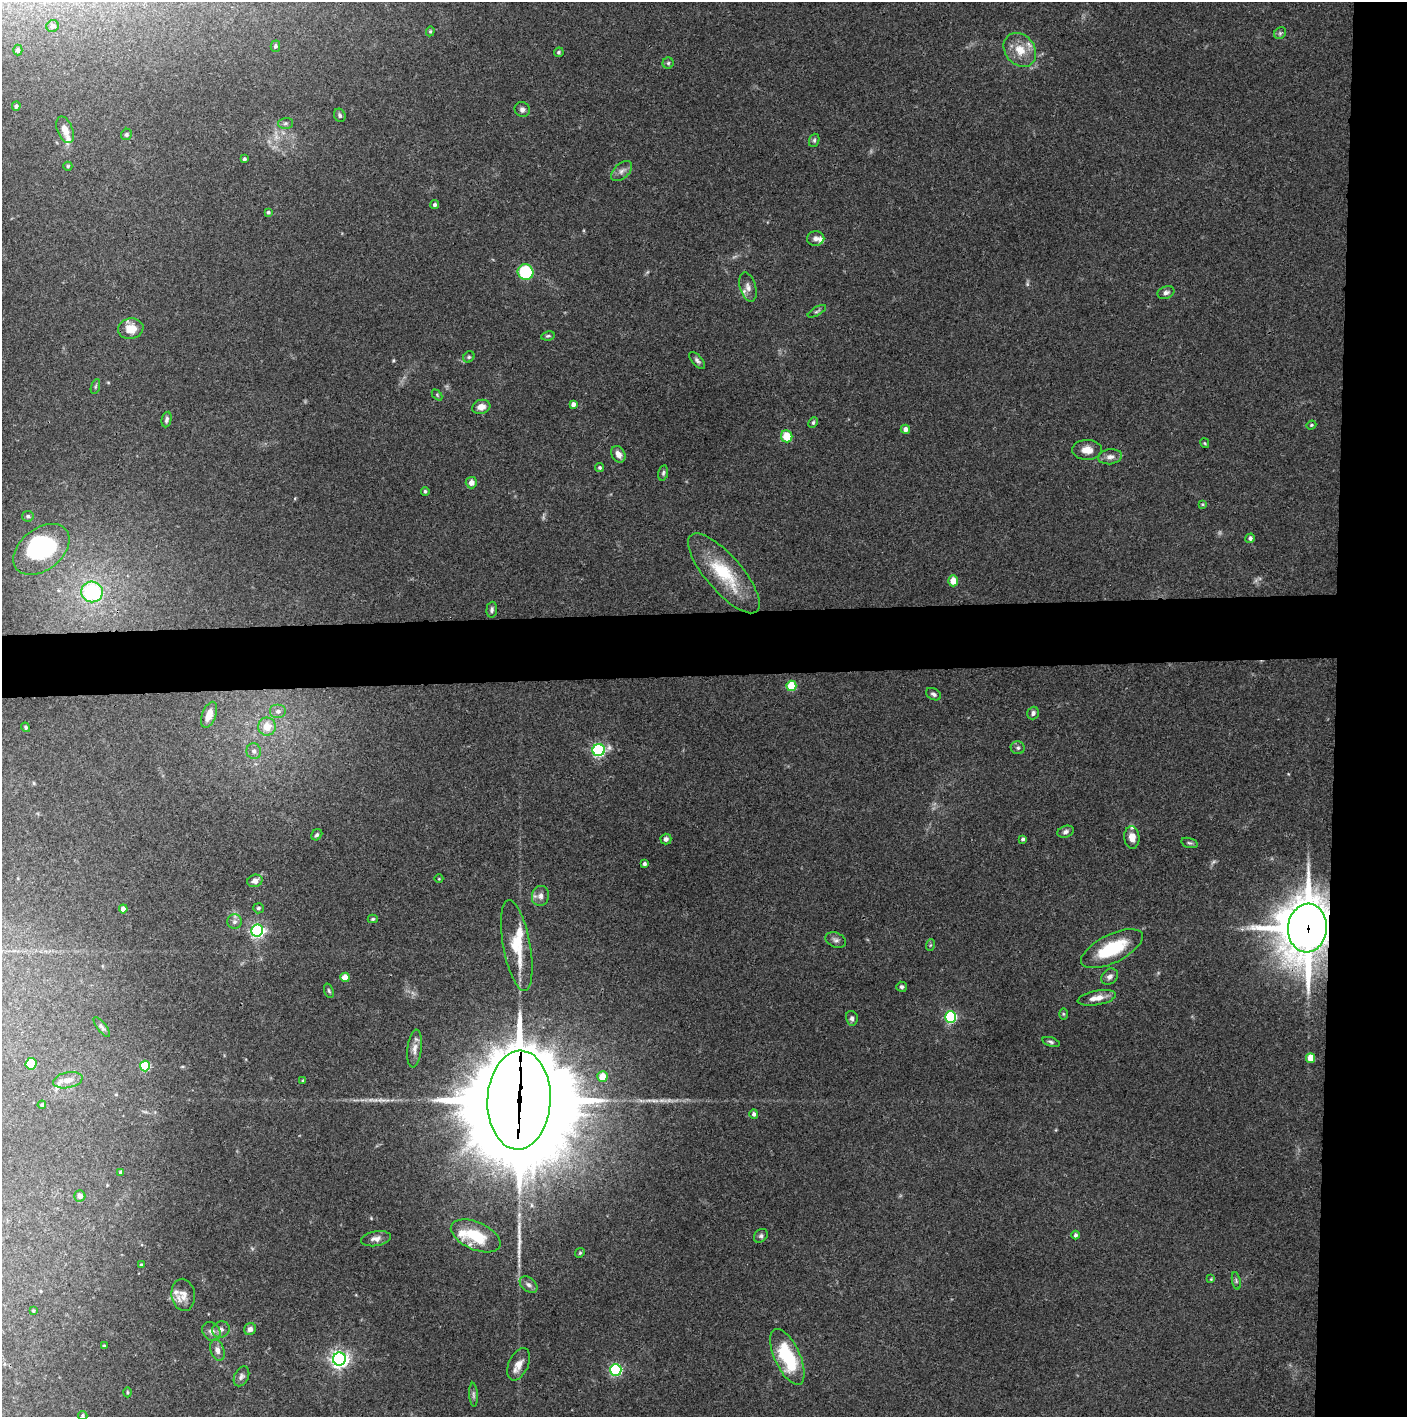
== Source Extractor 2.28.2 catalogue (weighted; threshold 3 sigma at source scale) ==
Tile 6 of 3 x 3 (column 3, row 2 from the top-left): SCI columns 2813-4217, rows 1415-2829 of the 4221 x 4245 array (HDU 1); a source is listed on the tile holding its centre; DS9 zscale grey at full resolution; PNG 1409 x 1419 px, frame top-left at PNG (2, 2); each listed source drawn as its Kron ellipse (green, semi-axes under 4 px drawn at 4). Shown black and unused: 9% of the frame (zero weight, under 3 of 4 exposures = <1% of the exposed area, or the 3 px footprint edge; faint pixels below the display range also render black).
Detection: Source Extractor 2.28.2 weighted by HDU 2 'WHT'; one run over the whole footprint, this tile lists its part. Background 0.0748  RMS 0.0055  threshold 0.0247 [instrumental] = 3 sigma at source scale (4.5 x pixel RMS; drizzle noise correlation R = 1.50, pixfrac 1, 0.05/0.05 arcsec/px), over >= 5 px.
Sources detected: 144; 2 too faint to see at this stretch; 2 inside a brighter object's white glare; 1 long thin detection or spike segment (spike, bleed or trail) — neither listed nor drawn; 9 inside a brighter listed object's ellipse — not listed separately; the other 130 listed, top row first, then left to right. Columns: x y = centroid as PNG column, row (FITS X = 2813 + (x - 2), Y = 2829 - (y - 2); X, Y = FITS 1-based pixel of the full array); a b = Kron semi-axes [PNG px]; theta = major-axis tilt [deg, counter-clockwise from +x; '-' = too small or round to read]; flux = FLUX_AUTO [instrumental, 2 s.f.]
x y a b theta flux
53 26 6 5 - 2.7
430 31 5 4 - 0.66
1280 33 6 5 - 1
275 46 6 5 - 1.3
18 50 5 4 - 1.6
1020 50 18 14 -50 10
559 52 5 4 - 0.93
668 63 5 5 - 0.97
16 106 4 4 - 1.6
522 110 8 7 - 1.9
340 115 7 5 -64 1.3
285 123 7 5 2 1.2
65 130 14 7 -69 4.9
126 134 6 5 - 1.1
814 140 7 5 69 1.1
244 159 3 3 - 1.2
68 166 4 4 - 0.82
622 171 12 7 43 2.8
434 205 5 4 - 1.4
268 212 4 4 - 0.97
816 238 9 7 9 2.5
526 272 8 7 - 33
748 287 15 8 -74 3.5
1166 293 8 6 21 1.8
817 311 10 3 30 0.98
131 329 13 10 10 8.4
548 336 7 4 8 0.96
469 357 6 5 - 0.91
697 360 10 5 -49 1.6
95 387 8 3 71 0.84
437 395 6 4 -47 0.64
573 404 4 4 - 2.2
481 407 9 7 16 3.9
167 419 8 5 79 1.3
813 422 6 4 63 0.82
1311 425 5 4 - 0.71
905 429 4 4 - 2.6
787 436 6 5 - 13
1205 443 5 4 - 0.59
1087 450 15 10 -3 5.3
618 454 9 6 -62 3.5
1110 457 12 7 8 2.9
600 468 4 4 - 1.1
663 473 8 5 79 1.1
471 483 5 5 - 3.6
425 491 4 4 - 0.98
1202 504 4 3 - 0.54
28 516 6 5 - 1.3
1250 538 5 4 - 1.7
41 549 31 20 39 53
724 573 50 18 -49 31
953 581 5 5 - 7.1
92 592 11 10 - 45
492 610 8 5 85 1.5
791 686 5 5 - 23
933 694 8 5 -29 1.6
278 711 8 7 - 2.9
1033 713 6 6 - 1.6
209 715 13 6 69 6.2
26 727 5 4 - 0.94
267 727 9 8 - 9.2
1018 748 7 6 - 1.4
599 750 6 6 - 99
254 751 8 7 - 2.4
1066 832 8 5 19 1.6
317 835 6 5 - 1.2
1132 837 11 7 -85 5.3
666 839 5 5 - 1.7
1023 839 4 4 - 1
1190 843 8 5 -15 1.2
644 864 3 3 - 1.2
439 879 4 3 - 0.41
255 881 7 6 - 2.9
540 896 10 8 75 3
258 908 5 5 - 1
123 909 4 4 - 3.7
373 919 5 4 - 0.77
235 922 7 7 - 1.8
1307 928 24 19 85 2100
257 931 6 6 - 140
836 940 11 7 -21 2.1
930 945 6 3 71 0.69
517 946 46 13 -80 17
1112 949 34 14 26 30
345 977 4 4 - 8.9
1110 977 9 7 40 2.3
902 987 5 5 - 1.2
329 991 7 4 -70 0.94
1097 998 19 7 10 5.4
1063 1014 5 4 - 0.66
951 1017 6 5 - 73
852 1018 7 5 -79 1.7
102 1027 12 4 -52 1.4
1051 1042 9 4 -17 1.2
415 1049 19 7 83 4
1310 1058 5 4 - 9.3
31 1064 6 5 - 15
145 1066 5 5 - 35
602 1076 5 5 - 9
68 1080 15 8 12 4.3
303 1081 4 3 - 0.81
519 1100 49 31 87 18000
42 1105 4 4 - 0.84
754 1114 4 4 - 1.6
121 1172 3 3 - 1.1
80 1196 5 5 - 2.5
1076 1235 4 4 - 1.3
476 1236 26 13 -24 21
761 1236 8 6 44 1.4
376 1239 15 7 10 3.2
580 1253 5 4 - 0.74
141 1265 3 3 - 0.97
1211 1279 4 4 - 0.63
1236 1281 9 3 -78 0.93
529 1285 10 6 -38 2.1
183 1295 16 11 -81 5.3
33 1311 4 3 - 0.65
221 1329 9 8 - 2.1
250 1329 6 5 - 2.3
211 1331 10 8 -51 2.8
104 1346 3 3 - 0.87
217 1350 11 7 -71 2.9
787 1357 30 12 -65 37
339 1359 6 6 - 250
519 1364 17 9 65 5.1
616 1370 6 5 - 80
241 1376 10 7 63 1.8
127 1392 5 3 - 0.63
473 1395 12 4 -87 1.3
83 1415 5 4 - 0.82
Overlapping masked pixels (flux is a lower limit): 2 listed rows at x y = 1307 928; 519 1100
Isophote crosses this tile's border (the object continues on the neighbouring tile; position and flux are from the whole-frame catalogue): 1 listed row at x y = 83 1415